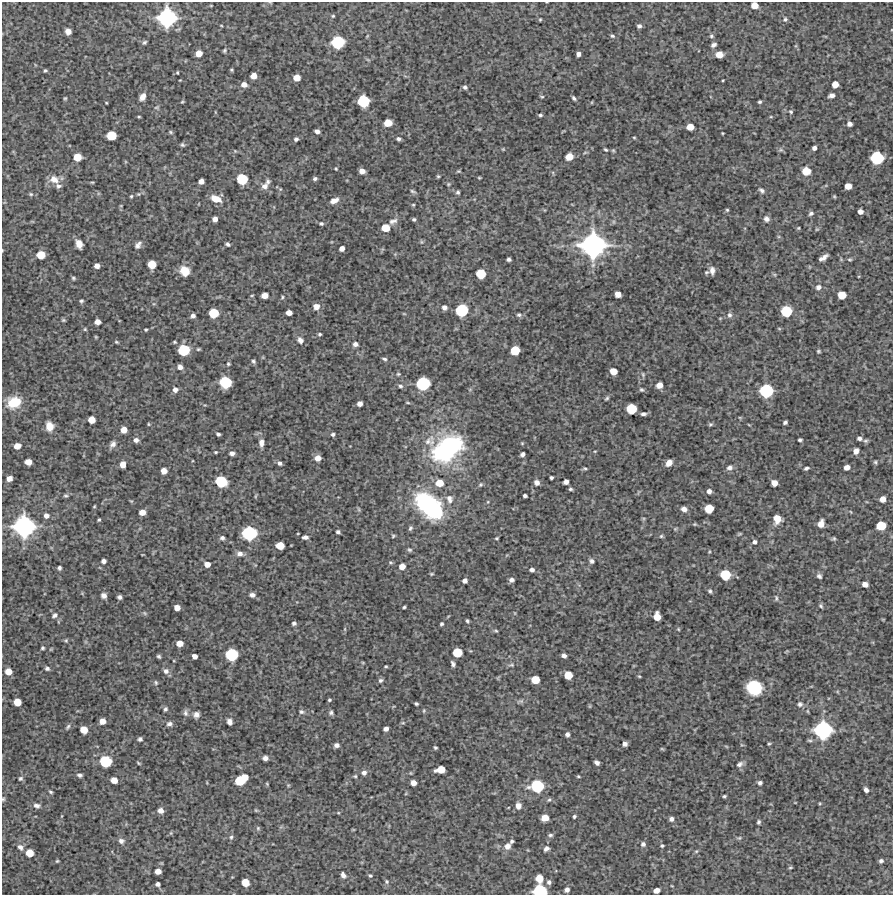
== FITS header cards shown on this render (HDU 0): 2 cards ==
NAXIS1  =                  891 /Length X axis
NAXIS2  =                  893 /Length Y axis

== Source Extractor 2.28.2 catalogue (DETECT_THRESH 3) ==
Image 891 x 893 px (HDU 0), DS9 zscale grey, 1 PNG px = 1 image px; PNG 895 x 897 px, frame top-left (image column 1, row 893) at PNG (2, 2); no overlay
Background 4940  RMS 230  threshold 682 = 3 sigma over >= 5 px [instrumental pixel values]
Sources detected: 375; all 375 listed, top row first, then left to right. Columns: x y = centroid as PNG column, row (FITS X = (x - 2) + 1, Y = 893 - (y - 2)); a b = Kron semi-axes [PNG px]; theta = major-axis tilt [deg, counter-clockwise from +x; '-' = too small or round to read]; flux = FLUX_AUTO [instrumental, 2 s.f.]
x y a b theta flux
754 5 6 5 - 1.5e+05
333 16 4 4 - 1.6e+04
167 18 13 12 - 1.7e+06
540 19 3 2 - 1.6e+04
785 19 5 4 - 2.5e+04
221 25 4 2 - 1.1e+04
639 26 4 4 - 3.6e+04
68 31 5 5 - 8.2e+04
612 36 5 4 - 2.5e+04
711 36 5 5 - 2.4e+04
144 42 6 4 43 2.6e+04
338 42 9 8 - 8.0e+05
714 45 6 5 - 4.6e+04
224 50 5 4 - 2.0e+04
199 53 5 5 - 1.4e+05
578 54 4 4 - 5.9e+04
719 54 6 5 - 1.7e+05
232 70 3 3 - 1.8e+04
45 71 4 3 - 2.0e+04
177 73 3 3 - 1.5e+04
254 76 5 5 - 1.1e+05
297 78 6 5 - 1.5e+05
723 80 4 2 - 1.2e+04
244 84 6 5 - 8.8e+04
835 84 5 5 - 1.3e+05
465 87 5 4 - 3.5e+04
831 95 6 4 10 6.0e+04
142 97 7 5 59 9.6e+04
542 97 6 4 -15 1.8e+04
65 98 4 3 - 1.7e+04
574 98 6 3 -47 3.0e+04
363 101 8 8 - 6.8e+05
182 102 5 4 - 1.6e+04
592 102 5 3 - 1.3e+04
760 102 3 3 - 2.2e+04
106 103 3 2 - 1.2e+04
156 107 7 4 19 2.2e+04
791 112 5 4 - 2.2e+04
540 115 4 3 - 2.5e+04
139 117 4 3 - 1.5e+04
771 117 5 3 - 1.3e+04
388 123 6 5 - 2.2e+05
849 124 5 4 - 6.0e+04
690 127 6 5 - 1.7e+05
317 131 5 4 - 6.1e+04
171 132 6 4 -23 2.0e+04
722 133 3 2 - 1.2e+04
111 135 7 6 - 3.7e+05
634 137 5 3 - 1.5e+04
296 139 5 4 - 3.6e+04
398 139 5 4 - 3.5e+04
182 145 5 5 - 2.5e+04
814 148 4 4 - 5.3e+04
503 149 4 4 - 1.4e+04
605 150 5 3 - 2.1e+04
781 150 8 4 -1 2.8e+04
235 151 4 4 - 1.4e+04
585 152 6 3 20 1.8e+04
77 157 6 6 - 2.2e+05
569 157 6 6 - 2.0e+05
877 158 9 8 - 7.6e+05
336 169 4 3 - 1.5e+04
362 171 5 5 - 9.2e+04
458 171 5 4 - 1.7e+04
806 171 9 8 - 1.7e+05
438 176 4 4 - 1.8e+04
479 178 3 3 - 1.5e+04
54 179 12 9 -30 1.4e+05
242 179 7 7 - 4.9e+05
315 179 5 4 - 3.2e+04
201 181 5 4 - 8.1e+04
92 182 5 3 - 1.5e+04
268 182 7 6 - 3.7e+04
448 184 5 4 - 1.7e+04
58 186 7 6 - 4.4e+04
265 186 10 8 36 8.0e+04
848 186 5 5 - 1.5e+05
761 190 8 5 -39 3.8e+04
413 191 8 4 -19 2.6e+04
458 192 4 4 - 2.7e+04
31 194 6 4 -21 2.1e+04
138 194 5 5 - 1.7e+04
131 196 5 4 - 1.7e+04
834 196 4 4 - 1.7e+04
216 199 10 6 -22 1.9e+05
334 201 9 5 20 9.4e+04
413 205 4 4 - 1.6e+04
727 210 4 4 - 1.9e+04
860 212 5 4 - 7.2e+04
811 214 6 5 - 3.5e+04
215 219 5 4 - 7.9e+04
414 219 3 3 - 2.4e+04
766 219 7 6 - 5.7e+04
393 221 12 7 19 6.7e+04
321 223 5 4 - 2.4e+04
385 228 6 6 - 2.3e+05
798 228 4 4 - 1.5e+04
817 229 6 3 18 1.6e+04
421 242 6 4 -89 1.9e+04
79 244 8 6 -68 1.2e+05
228 244 4 3 - 3.2e+04
138 245 10 6 52 5.8e+04
593 245 19 18 - 3.0e+06
342 249 5 4 - 7.9e+04
2 250 3 2 - 1.0e+04
41 255 6 6 - 2.4e+05
824 258 8 4 45 6.3e+04
509 259 4 4 - 3.3e+04
821 259 6 4 59 2.9e+04
850 259 7 3 -1 2.0e+04
152 264 6 6 - 2.6e+05
97 266 5 4 - 8.2e+04
712 270 11 7 -89 7.7e+04
185 271 10 8 -56 2.2e+05
481 274 7 7 - 3.8e+05
73 278 6 4 -17 2.3e+04
818 287 6 6 - 5.7e+04
618 294 5 5 - 1.1e+05
252 295 5 3 - 1.3e+04
264 295 6 5 - 1.1e+05
842 295 6 6 - 2.4e+05
282 297 5 3 - 1.8e+04
81 301 5 4 - 2.4e+04
316 306 6 6 - 1.0e+05
444 307 6 5 - 5.8e+04
461 310 8 8 - 7.4e+05
786 311 7 7 - 5.3e+05
213 313 7 6 - 3.9e+05
289 313 5 4 - 9.7e+04
404 314 5 3 - 1.3e+04
519 315 7 5 -10 3.1e+04
729 315 7 6 - 4.3e+04
193 316 4 4 - 4.6e+04
63 320 6 4 0 2.1e+04
97 322 5 5 - 9.4e+04
85 329 5 4 - 1.8e+04
146 330 3 3 - 1.8e+04
320 334 4 3 - 2.1e+04
300 340 8 6 -52 6.1e+04
116 342 5 4 - 1.7e+04
175 342 4 3 - 1.7e+04
355 344 6 5 - 4.8e+04
184 350 8 7 - 5.7e+05
515 350 7 6 - 3.4e+05
818 351 4 4 - 2.1e+04
384 359 6 3 -18 2.6e+04
253 361 6 5 - 2.8e+04
228 364 4 4 - 2.1e+04
180 367 5 5 - 6.6e+04
613 371 6 5 - 1.8e+05
398 374 6 5 - 2.0e+04
643 374 6 5 - 2.3e+04
225 382 8 8 - 6.5e+05
423 383 9 9 - 8.6e+05
659 385 6 5 - 1.1e+05
400 386 6 5 - 3.0e+04
175 390 5 5 - 6.7e+04
641 390 6 5 - 2.6e+04
766 391 9 9 - 8.7e+05
607 398 6 4 44 2.2e+04
14 402 14 12 21 3.7e+05
360 404 5 4 - 7.6e+04
631 409 7 7 - 4.4e+05
643 414 7 4 6 4.0e+04
91 420 6 5 - 1.7e+05
785 422 4 3 - 3.3e+04
148 424 5 3 - 1.4e+04
710 424 6 4 2 2.4e+04
749 425 5 3 - 1.1e+04
49 426 8 7 - 1.7e+05
124 430 5 5 - 1.2e+05
218 434 4 3 - 3.1e+04
333 434 5 5 - 3.1e+04
859 438 5 4 - 4.8e+04
136 440 6 5 - 6.0e+04
800 440 4 3 - 2.6e+04
428 441 15 8 48 1.3e+05
865 441 7 5 1 2.4e+04
261 443 10 6 87 8.2e+04
113 444 9 7 47 6.2e+04
17 446 6 5 - 1.3e+05
447 448 28 17 35 2.7e+06
595 451 5 3 - 1.3e+04
856 451 6 5 - 7.3e+04
216 452 4 3 - 1.6e+04
232 453 6 5 - 5.2e+04
522 454 4 4 - 4.7e+04
318 458 6 6 - 1.1e+05
28 462 6 5 - 1.3e+05
875 462 5 4 - 2.3e+04
280 463 5 4 - 4.1e+04
669 463 6 5 - 9.2e+04
123 464 5 5 - 1.1e+05
729 467 8 6 16 5.6e+04
847 467 5 4 - 9.1e+04
585 468 6 4 -4 2.2e+04
806 468 6 4 16 2.9e+04
164 471 5 5 - 1.2e+05
9 478 5 5 - 8.8e+04
551 478 3 3 - 2.8e+04
221 482 8 7 - 5.7e+05
537 482 6 5 - 6.5e+04
566 482 5 4 - 6.9e+04
439 483 7 6 - 1.9e+05
774 483 5 5 - 1.2e+05
481 485 6 5 - 2.2e+04
570 489 4 3 - 2.4e+04
709 491 5 5 - 6.0e+04
66 496 6 4 0 2.4e+04
256 496 6 3 70 1.7e+04
525 496 4 3 - 3.2e+04
449 499 12 9 -73 9.6e+04
883 499 5 5 - 1.1e+05
94 506 3 2 - 1.3e+04
429 506 26 14 -45 2.5e+06
358 509 6 4 -70 2.0e+04
684 509 7 6 - 6.8e+04
709 509 6 6 - 3.0e+05
142 512 5 5 - 1.2e+05
851 512 5 3 - 1.1e+04
46 516 6 6 - 6.0e+04
777 519 8 7 - 1.9e+05
99 520 3 3 - 1.9e+04
695 524 5 4 - 1.6e+04
821 524 7 5 71 1.4e+05
24 526 15 14 - 2.2e+06
881 526 7 6 - 3.5e+05
410 528 7 5 61 2.9e+04
675 529 5 4 - 1.6e+04
338 532 4 4 - 3.1e+04
249 533 10 9 - 9.9e+05
298 533 3 2 - 1.1e+04
739 534 7 4 26 1.9e+04
393 536 4 4 - 1.8e+04
661 536 5 5 - 2.3e+04
305 537 7 5 5 5.5e+04
222 538 5 5 - 3.9e+04
496 538 3 3 - 1.7e+04
834 538 5 5 - 2.3e+04
754 542 5 5 - 4.2e+04
280 546 6 5 - 2.1e+05
410 550 6 5 - 2.7e+04
240 553 8 6 -7 6.9e+04
103 561 4 4 - 4.8e+04
591 561 6 5 - 4.0e+04
207 564 6 5 - 9.8e+04
402 566 6 5 - 1.3e+05
59 568 4 4 - 3.1e+04
532 570 5 4 - 4.7e+04
431 574 5 4 - 1.7e+04
725 575 8 7 - 4.7e+05
819 576 7 6 - 3.9e+04
511 580 5 5 - 5.1e+04
465 581 5 4 - 5.9e+04
865 584 5 4 - 8.8e+04
710 591 5 4 - 2.8e+04
252 595 6 5 - 5.9e+04
104 596 6 6 - 6.4e+04
119 597 4 4 - 3.8e+04
776 598 9 5 -77 2.9e+04
821 606 7 5 -49 2.7e+04
404 607 3 3 - 2.1e+04
177 608 5 5 - 1.2e+05
144 613 6 5 - 2.2e+04
55 615 8 6 39 4.4e+04
657 617 7 6 - 1.8e+05
467 621 4 3 - 2.2e+04
294 623 4 4 - 3.1e+04
441 624 4 4 - 2.7e+04
678 629 4 4 - 1.5e+04
496 631 6 4 -7 2.1e+04
66 640 5 5 - 2.0e+04
180 643 5 5 - 1.3e+05
43 648 4 4 - 2.2e+04
457 652 7 6 - 3.5e+05
232 654 8 8 - 7.0e+05
159 656 4 3 - 2.5e+04
195 656 5 4 - 7.0e+04
564 656 5 4 - 5.5e+04
453 664 6 4 -72 4.0e+04
511 665 9 4 -1 3.1e+04
386 666 3 3 - 1.6e+04
47 668 6 5 - 3.7e+04
8 671 6 5 - 1.5e+05
166 671 7 6 - 5.9e+04
568 675 6 6 - 2.4e+05
639 676 4 3 - 1.5e+04
380 680 6 5 - 3.1e+04
535 680 6 6 - 2.4e+05
156 682 6 5 - 2.4e+04
754 687 13 11 -25 6.5e+05
329 700 3 3 - 2.0e+04
521 701 11 5 19 3.8e+04
17 702 6 5 - 2.0e+05
416 704 4 3 - 2.5e+04
800 704 7 6 - 4.4e+04
590 706 6 4 72 1.4e+04
165 709 6 4 61 2.8e+04
301 712 6 6 - 3.2e+04
185 713 9 6 -89 4.5e+04
331 713 6 5 - 3.1e+04
196 715 6 6 - 6.9e+04
102 721 5 5 - 1.1e+05
229 722 6 5 - 5.9e+04
403 723 5 3 - 1.4e+04
169 724 8 5 9 4.6e+04
68 727 8 4 58 2.8e+04
386 729 5 4 - 6.0e+04
84 730 6 5 - 1.9e+05
823 730 13 12 - 1.6e+06
567 734 4 4 - 4.8e+04
140 739 4 4 - 3.4e+04
625 744 5 4 - 4.7e+04
769 744 4 3 - 1.9e+04
337 745 5 4 - 5.6e+04
435 747 4 3 - 2.1e+04
662 749 6 3 -18 1.5e+04
265 758 5 4 - 6.6e+04
105 761 8 8 - 6.3e+05
139 763 5 3 - 1.7e+04
597 763 5 4 - 4.8e+04
739 764 9 6 34 5.4e+04
440 769 8 5 11 2.1e+05
364 773 6 6 - 5.9e+04
80 775 6 4 -9 3.5e+04
355 776 5 4 - 1.9e+04
578 776 4 3 - 1.6e+04
20 778 6 5 - 3.0e+04
114 780 6 5 - 1.3e+05
241 780 11 6 34 5.5e+05
413 783 5 4 - 9.5e+04
760 783 5 5 - 3.6e+04
267 784 4 3 - 1.4e+04
288 785 5 4 - 1.6e+04
537 786 10 9 - 7.5e+05
866 790 5 4 - 5.9e+04
51 792 4 3 - 2.1e+04
724 796 4 3 - 2.1e+04
3 799 5 5 - 2.1e+04
549 800 6 4 39 2.3e+04
37 805 9 6 -6 5.7e+04
518 806 7 6 - 8.1e+04
160 810 5 5 - 7.7e+04
338 813 5 3 - 1.3e+04
574 816 3 3 - 2.5e+04
545 818 6 5 - 1.7e+05
671 819 5 5 - 5.0e+04
759 822 5 4 - 2.7e+04
258 828 6 5 - 2.3e+04
550 835 6 4 1 2.8e+04
231 837 6 5 - 2.7e+04
739 838 6 4 41 2.1e+04
121 841 7 6 - 5.3e+04
511 841 4 3 - 2.7e+04
643 844 6 6 - 4.2e+04
507 846 8 7 - 9.3e+04
662 846 4 3 - 2.2e+04
20 847 9 7 -49 6.1e+04
546 849 6 5 - 4.5e+04
696 851 5 4 - 1.9e+04
29 853 6 6 - 2.1e+05
57 861 4 4 - 1.6e+04
881 861 5 5 - 3.7e+04
790 867 5 3 - 1.6e+04
158 871 5 5 - 1.1e+05
343 875 6 4 -66 6.5e+04
370 876 5 4 - 2.0e+04
539 878 6 6 - 2.0e+05
387 881 6 5 - 2.3e+04
245 882 6 5 - 2.4e+05
549 882 6 6 - 4.1e+04
158 884 4 4 - 5.0e+04
567 890 5 4 - 5.6e+04
656 890 5 4 - 9.4e+04
540 891 9 7 -1 8.1e+05
At the frame edge (FLAGS 8, measured only in part): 4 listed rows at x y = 754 5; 2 250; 3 799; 540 891

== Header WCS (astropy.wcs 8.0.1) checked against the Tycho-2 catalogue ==
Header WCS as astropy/WCSLIB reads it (CRVAL/CRPIX/CD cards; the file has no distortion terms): RA---TAN/DEC--TAN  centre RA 15:05:55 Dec +12:45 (226.48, +12.74 deg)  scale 1.01 arcsec/px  FOV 15.0' x 15.0'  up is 0 deg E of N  parity normal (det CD < 0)
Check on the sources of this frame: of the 60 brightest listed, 3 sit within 1.9 arcsec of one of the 3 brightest Tycho-2 stars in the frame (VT <= 12.67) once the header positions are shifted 0.34 arcsec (0.29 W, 0.17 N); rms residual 0.63 arcsec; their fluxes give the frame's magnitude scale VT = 27.89 - 2.5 log10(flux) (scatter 0.18 mag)
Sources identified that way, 3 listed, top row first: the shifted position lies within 1.9 arcsec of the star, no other Tycho-2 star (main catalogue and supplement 1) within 3.8 arcsec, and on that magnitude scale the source's flux lands within +1.5 / -3 mag of the star's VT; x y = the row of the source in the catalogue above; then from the Tycho-2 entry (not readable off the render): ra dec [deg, ICRS J2000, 3 dp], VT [Tycho-2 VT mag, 2 dp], TYC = Tycho-2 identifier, HIP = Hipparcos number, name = IAU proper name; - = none
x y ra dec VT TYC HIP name
167 18 226.559 +12.864 12.31 925-513-1 - -
593 245 226.437 +12.801 11.52 925-385-1 - -
24 526 226.600 +12.722 12.67 925-493-1 - -